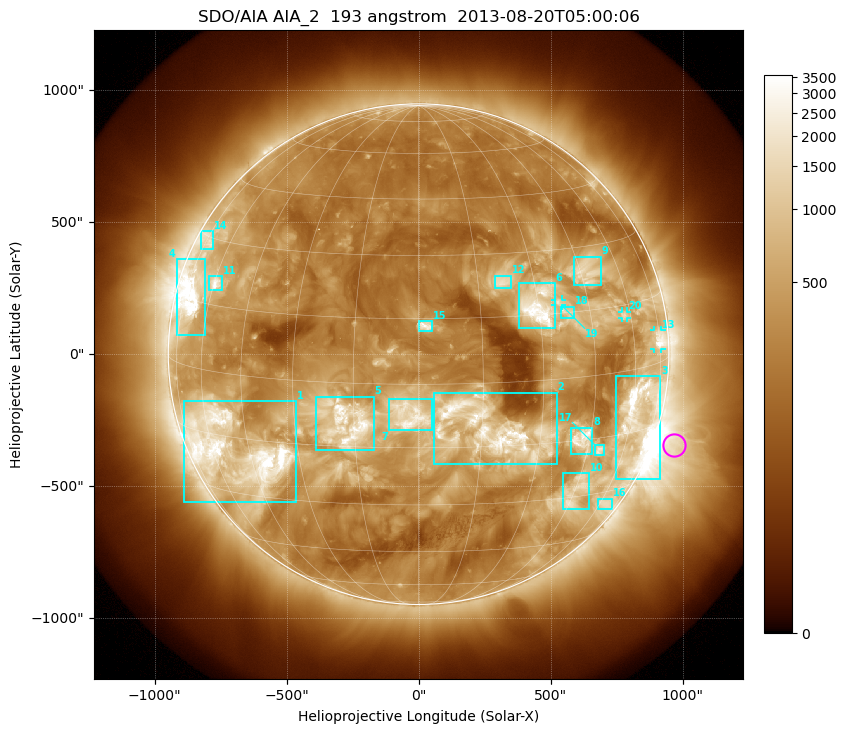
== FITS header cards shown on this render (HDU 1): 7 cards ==
TELESCOP= 'SDO/AIA'
INSTRUME= 'AIA_2'
WAVELNTH=                  193
WAVEUNIT= 'angstrom'
DATE-OBS= '2013-08-20T05:00:06.84'
CTYPE1  = 'HPLN-TAN'
CTYPE2  = 'HPLT-TAN'

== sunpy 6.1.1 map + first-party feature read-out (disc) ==
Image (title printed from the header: SDO/AIA AIA_2  193 angstrom  2013-08-20T05:00:06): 1024 x 1024 px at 2.4 arcsec/px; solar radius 948 arcsec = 395 px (full disc in frame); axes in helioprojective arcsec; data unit not stated in the header (colour bar unlabelled)
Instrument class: DISC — disc imager (sunpy class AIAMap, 193 A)
Bright regions (active regions / flare kernels): reference = the median radial profile (limb darkening/brightening removed); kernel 9 px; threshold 5 sigma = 852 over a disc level ~304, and >= 1.15x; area >= 12 px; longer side >= 9 px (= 22 arcsec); searched inside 0.97 R_sun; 22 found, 20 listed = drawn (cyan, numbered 1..; 3 of them under ~33 arcsec drawn as corner ticks so the feature stays visible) (cap 20 boxes per figure: the strongest are kept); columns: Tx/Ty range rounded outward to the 5 arcsec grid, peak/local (2 s.f.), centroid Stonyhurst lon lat
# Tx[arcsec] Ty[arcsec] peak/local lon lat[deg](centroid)
1 -890..-460 -565..-175 12 -50 -18
2 60..525 -420..-145 11 +17 -11
3 745..915 -475..-85 12 +63 -11
4 -920..-805 75..360 13 -70 +16
5 -390..-170 -365..-160 9.8 -17 -9
6 380..515 95..270 13 +30 +17
7 -115..50 -290..-170 11 -2 -7
8 575..660 -380..-275 11 +42 -15
9 590..690 260..370 6.2 +47 +24
10 545..645 -585..-450 6 +45 -28
11 -795..-745 240..295 9.1 -60 +20
12 285..350 250..300 5.6 +21 +23
13 890..920 20..90 8.1 +74 +5
14 -825..-775 395..465 4.8 -73 +29
15 0..50 85..125 7.5 +2 +13
16 680..735 -585..-545 4.2 +63 -33
17 670..705 -385..-345 6.4 +49 -18
18 540..590 135..180 4.5 +38 +15
19 515..545 185..210 4.5 +36 +18
20 770..790 135..160 4.6 +57 +13
Off-limb structures (1.02-1.3 R_sun): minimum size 162 px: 3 found; the strongest spans PA ~220..290 deg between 1.02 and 1.3 R_sun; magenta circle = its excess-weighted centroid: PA ~250 deg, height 1.08 R_sun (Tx ~965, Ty ~-345 arcsec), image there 5.3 x the reference